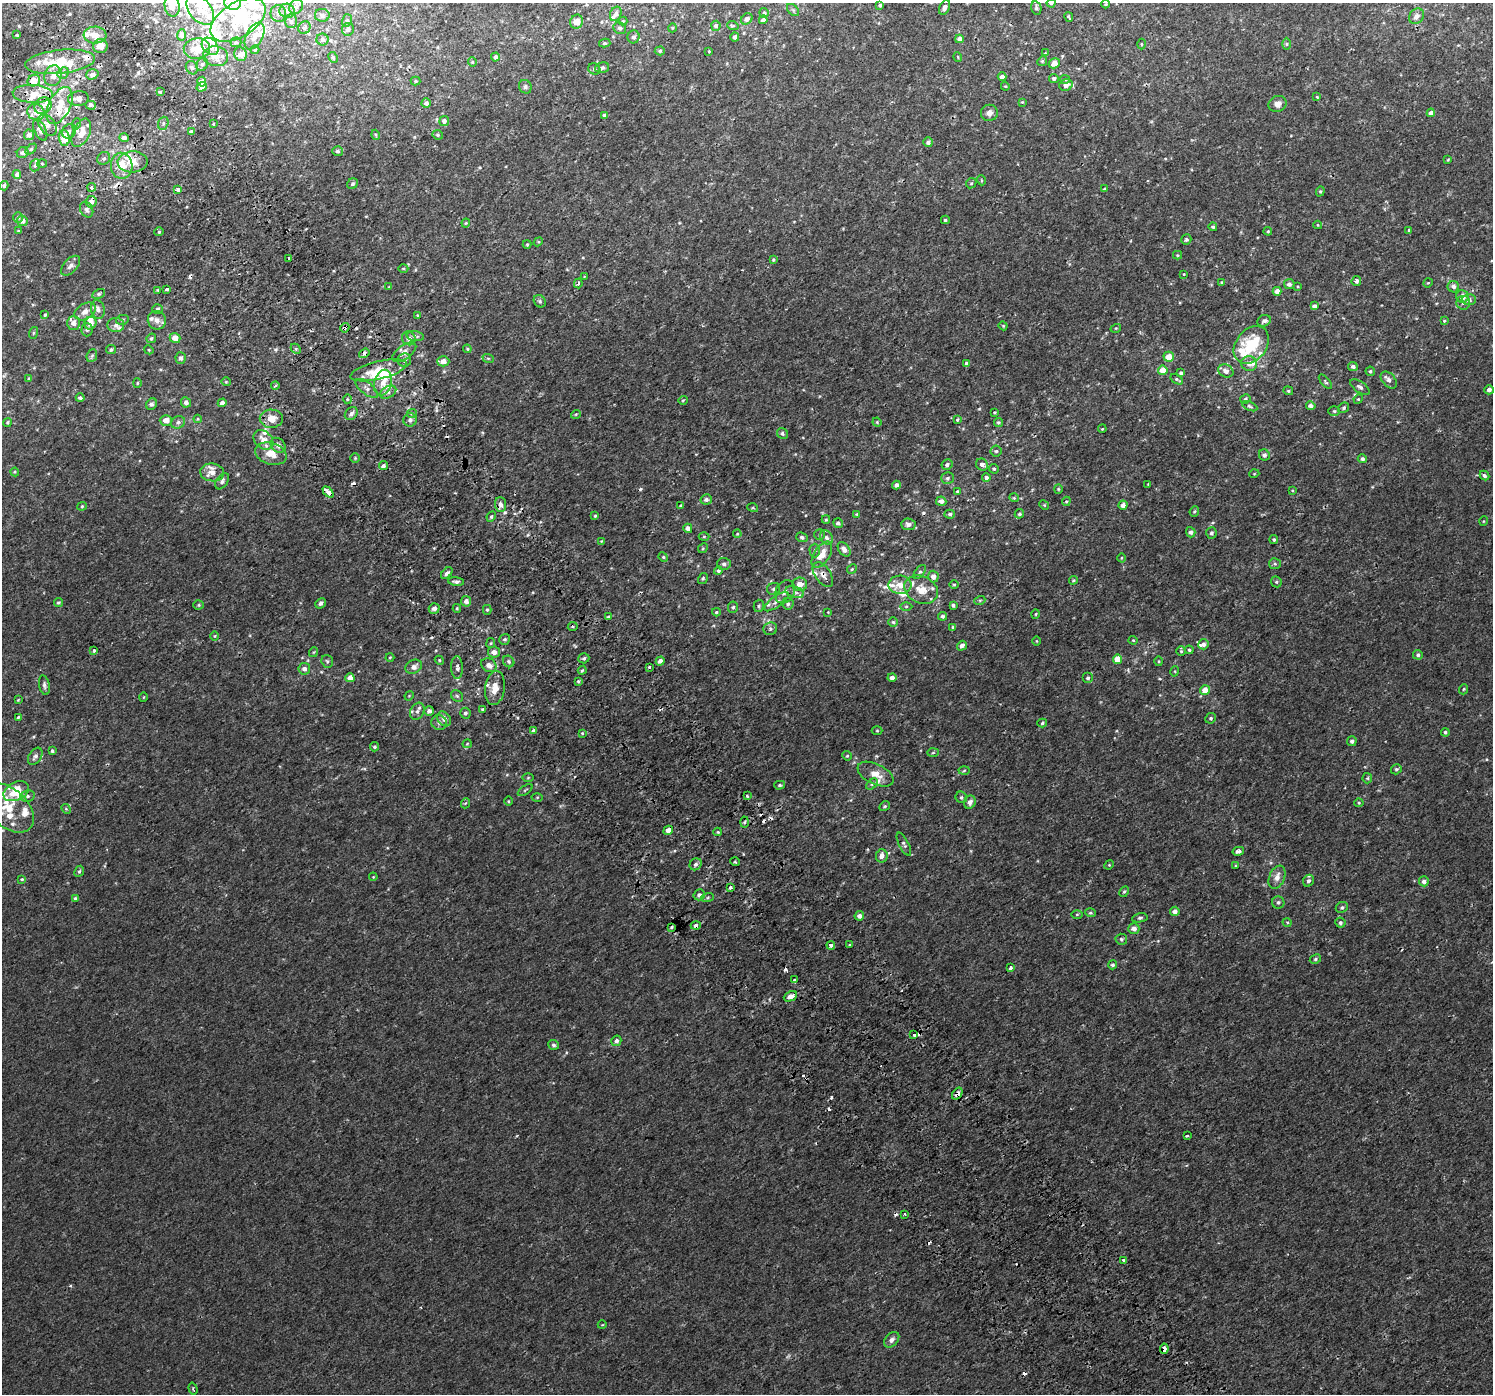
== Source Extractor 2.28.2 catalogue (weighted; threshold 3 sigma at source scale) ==
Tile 11 of 4 x 4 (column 3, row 3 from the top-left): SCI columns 3028-4518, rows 1561-2952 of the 6060 x 5968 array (HDU 1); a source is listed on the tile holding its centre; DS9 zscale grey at full resolution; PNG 1495 x 1396 px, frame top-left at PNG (2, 3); each listed source drawn as its Kron ellipse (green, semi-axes under 4 px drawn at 4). Shown black and unused: <1% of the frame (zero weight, under 2 of 3 exposures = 3% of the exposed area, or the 3 px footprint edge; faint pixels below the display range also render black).
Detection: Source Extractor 2.28.2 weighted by HDU 2 'WHT'; one run over the whole footprint, this tile lists its part. Background 0.00238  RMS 0.0026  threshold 0.0118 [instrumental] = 3 sigma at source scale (4.5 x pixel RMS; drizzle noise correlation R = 1.50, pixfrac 1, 0.0396/0.0396 arcsec/px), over >= 5 px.
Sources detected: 566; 1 too faint to see at this stretch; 4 inside a brighter object's white glare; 22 cosmic-ray / hot-pixel residue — neither listed nor drawn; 62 inside a brighter listed object's ellipse — not listed separately; the other 477 listed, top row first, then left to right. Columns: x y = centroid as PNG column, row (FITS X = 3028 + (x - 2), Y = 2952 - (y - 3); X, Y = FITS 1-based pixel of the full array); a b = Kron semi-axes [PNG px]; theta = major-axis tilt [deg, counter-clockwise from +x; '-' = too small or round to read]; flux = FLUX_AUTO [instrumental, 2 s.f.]
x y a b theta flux
232 3 8 7 - 3.2
1051 3 4 4 - 0.41
1106 4 4 3 - 0.25
880 5 4 3 - 0.5
172 6 11 7 -80 1.4
296 7 8 6 58 0.86
944 8 8 5 63 1.1
1036 8 7 5 -76 0.62
200 10 17 11 -52 3.6
793 10 7 4 -45 0.46
287 11 7 7 - 1.2
764 13 5 4 - 0.4
278 14 8 7 - 0.86
616 14 7 5 65 0.98
322 15 7 6 - 0.75
1416 16 8 7 - 1.1
1069 17 5 3 - 0.42
747 19 6 5 - 0.84
238 20 31 17 32 11
347 20 6 5 - 0.45
763 20 4 4 - 0.95
291 21 7 5 90 0.51
623 21 4 4 - 0.24
577 22 7 6 - 1.8
716 26 5 4 - 0.55
733 26 6 3 -18 0.26
304 28 6 6 - 0.59
620 28 6 5 - 0.51
672 28 4 3 - 0.2
348 29 6 6 - 0.86
17 35 3 2 - 0.17
95 35 11 8 2 1.8
181 35 5 4 - 0.84
254 36 14 8 62 2.2
633 37 6 6 - 0.71
735 37 4 4 - 0.76
323 39 6 6 - 0.73
959 39 4 4 - 1.2
236 42 5 5 - 0.34
605 43 5 4 - 0.39
1142 44 5 3 - 0.26
1286 44 6 4 -90 0.36
100 46 7 7 - 1.5
210 46 10 7 -48 1.7
197 49 13 10 8 3.8
255 50 4 4 - 0.3
660 51 5 4 - 0.35
709 51 3 2 - 0.18
1045 53 4 4 - 0.19
240 54 7 6 - 1.3
216 56 12 10 -9 2.7
333 57 6 4 -62 0.34
495 57 4 4 - 0.75
958 57 5 3 - 0.26
1042 61 5 4 - 0.3
60 62 35 11 6 7.2
472 62 4 4 - 0.26
1054 63 6 5 - 1.9
202 64 7 5 65 0.51
192 68 7 5 -61 0.55
602 68 7 5 12 0.64
594 69 6 5 - 0.49
63 73 6 5 - 0.61
92 74 6 5 - 0.65
53 76 10 8 72 1.7
1002 77 4 4 - 1.2
1054 78 5 4 - 0.48
1065 79 5 4 - 0.32
34 81 6 5 - 3.1
416 81 5 4 - 0.37
202 82 5 4 - 1.6
1066 85 7 5 29 1.4
1005 86 4 3 - 0.21
202 87 5 4 - 0.81
525 87 7 6 - 0.55
160 92 3 3 - 0.71
33 94 20 9 -2 2.5
1317 97 4 3 - 0.23
78 99 10 7 6 1.3
1022 102 4 3 - 0.21
426 103 4 4 - 0.81
1278 104 9 7 23 1.3
59 105 20 11 64 4.4
91 105 5 3 - 2.2
43 106 9 8 - 1.2
36 112 9 8 - 1.6
989 113 8 8 - 1.1
1431 113 4 4 - 1.1
604 115 4 4 - 0.76
444 121 5 5 - 0.94
163 123 7 5 71 0.52
76 124 6 3 71 0.28
213 124 3 2 - 0.23
47 125 12 8 -53 1.5
40 130 11 5 -64 1.1
69 131 8 6 46 0.89
191 132 4 4 - 0.52
81 133 15 8 65 3.4
29 135 5 5 - 0.78
376 135 5 3 - 0.29
438 135 5 4 - 0.42
64 138 8 5 -86 5.1
124 138 5 4 - 0.88
928 142 5 4 - 0.84
31 149 6 4 44 0.33
338 151 5 5 - 0.56
23 153 6 5 - 0.54
104 158 7 6 - 0.59
1448 160 4 4 - 0.23
133 162 15 10 2 3.4
42 164 5 3 - 0.23
35 165 6 5 - 0.49
122 166 13 11 -87 4.5
17 174 4 4 - 0.6
981 180 5 3 - 0.25
971 183 5 4 - 0.33
352 184 6 5 - 0.45
4 186 4 4 - 0.43
92 187 4 3 - 1.9
1105 189 4 3 - 0.4
178 190 4 3 - 1.1
1320 191 5 4 - 0.32
91 202 6 5 - 1.2
87 210 8 6 -62 0.68
18 217 5 4 - 0.38
945 220 4 3 - 0.35
22 221 5 5 - 1.4
466 223 4 4 - 0.25
1318 225 4 4 - 0.24
1213 227 4 4 - 0.39
18 231 3 2 - 0.2
1268 231 4 4 - 0.26
1409 231 3 3 - 0.53
159 232 4 4 - 0.29
1186 240 5 4 - 0.44
538 242 5 3 - 0.23
527 244 4 4 - 0.26
1177 255 4 4 - 0.27
289 258 3 3 - 0.89
773 260 3 3 - 0.33
71 266 12 6 48 0.98
403 268 5 3 - 0.24
1184 274 3 2 - 0.18
584 277 3 3 - 0.29
1356 281 5 4 - 0.74
1222 282 4 3 - 0.23
578 283 5 3 - 0.48
1428 283 5 4 - 0.24
1289 284 5 5 - 0.99
389 287 3 3 - 0.22
1298 287 4 2 - 0.2
1453 287 6 5 - 1
167 289 4 3 - 0.89
158 290 3 3 - 0.4
1277 291 4 4 - 1.7
99 294 7 4 26 0.45
1462 296 6 6 - 2
1469 300 7 5 -3 1.2
540 301 6 5 - 0.49
1463 303 7 7 - 0.71
1314 306 4 4 - 0.81
98 309 9 7 -76 1.3
158 309 5 5 - 0.47
85 311 11 8 31 2
45 315 3 3 - 0.27
418 315 3 3 - 0.23
122 320 6 5 - 0.51
157 320 9 9 - 1.5
1264 321 7 5 24 0.74
1444 321 4 4 - 0.31
73 323 6 6 - 1.4
90 323 6 6 - 2.2
116 325 8 7 - 0.97
1003 326 4 4 - 0.25
345 328 5 3 - 2.2
1116 328 5 3 - 0.25
87 330 6 5 - 0.51
33 333 6 4 71 0.27
415 336 9 5 -8 0.6
151 338 5 4 - 0.36
175 338 5 5 - 2.6
409 338 7 6 - 1.3
1251 345 21 15 51 12
111 349 5 4 - 0.49
296 349 6 4 -45 0.38
467 349 4 3 - 0.28
149 350 5 3 - 0.24
404 352 14 7 35 1.6
364 353 5 4 - 1.1
92 356 7 5 68 0.49
1169 357 5 5 - 3.8
181 358 6 5 - 0.81
488 358 6 3 -18 0.3
404 360 7 7 - 0.88
443 361 6 5 - 2
1249 363 8 7 - 1.3
966 364 4 3 - 0.64
1353 367 5 4 - 0.58
379 370 29 9 13 5.6
1163 370 5 5 - 4.4
1226 371 8 6 -25 1.2
1370 371 5 4 - 0.37
1181 373 4 4 - 0.67
29 378 4 3 - 0.24
1177 379 7 4 -33 0.37
1389 380 10 6 -49 0.99
226 382 4 4 - 0.25
1325 382 9 4 -50 0.41
137 383 5 3 - 0.29
383 383 13 8 76 2.6
275 386 4 3 - 0.34
1360 387 11 5 -35 0.74
367 388 13 6 -38 1.1
1489 390 4 4 - 1
1288 391 5 4 - 0.32
388 392 8 5 30 0.88
80 398 4 3 - 0.61
347 399 5 3 - 0.3
1245 399 5 4 - 0.45
1358 399 5 4 - 0.26
683 400 5 3 - 0.22
186 402 5 5 - 0.93
222 403 4 4 - 1.2
151 404 6 5 - 0.8
1250 406 8 4 -25 0.45
1311 406 5 4 - 0.99
1344 408 6 5 - 0.46
1334 411 6 4 0 0.38
994 412 4 3 - 0.22
351 413 7 5 43 0.9
412 413 5 4 - 0.42
576 414 5 3 - 0.24
198 419 4 4 - 0.26
271 419 11 9 -1 2.6
166 420 6 5 - 1.8
410 420 6 6 - 0.8
957 420 4 3 - 0.43
8 422 4 4 - 0.33
178 422 7 6 - 0.74
877 422 4 4 - 0.28
998 422 4 4 - 0.35
1102 429 4 3 - 0.22
782 433 6 5 - 0.55
263 440 11 8 -43 2.5
278 445 8 6 -44 1.2
996 451 5 5 - 0.51
271 454 16 10 -17 3.7
1264 455 5 5 - 0.77
355 458 5 4 - 0.3
1362 459 4 4 - 0.68
947 465 6 5 - 0.74
982 465 6 5 - 0.96
383 466 4 4 - 0.69
994 469 5 4 - 0.41
15 472 4 4 - 0.26
212 472 12 9 -7 2
1254 474 5 3 - 0.21
1485 475 5 4 - 0.6
986 477 4 4 - 0.69
947 478 6 5 - 0.59
222 481 9 5 57 0.76
1148 484 2 2 - 0.14
896 485 4 4 - 0.87
1058 489 4 4 - 0.27
1292 490 4 2 - 0.18
957 491 4 3 - 0.28
328 492 6 3 -46 5
1014 498 4 4 - 0.27
706 499 6 5 - 0.8
941 501 5 4 - 1.3
1066 501 5 4 - 0.29
501 504 7 5 -85 1.4
681 505 4 3 - 0.31
1044 505 5 4 - 0.26
1123 505 4 4 - 1.1
82 506 4 4 - 0.27
753 508 5 3 - 0.26
1194 511 5 4 - 0.36
856 514 4 4 - 0.24
950 514 5 4 - 0.53
1019 514 5 4 - 0.45
491 516 5 3 - 0.39
595 516 4 3 - 0.29
826 520 4 4 - 0.29
1484 521 5 3 - 0.2
838 523 5 4 - 0.71
908 524 7 6 - 1
688 528 5 4 - 0.98
1191 532 5 4 - 0.68
1211 533 5 5 - 0.61
737 534 4 4 - 0.24
820 535 5 5 - 0.43
704 536 5 3 - 0.25
802 537 6 5 - 0.49
827 538 8 6 -57 0.76
1274 539 4 4 - 0.5
601 541 4 4 - 0.2
703 548 5 4 - 0.29
844 549 8 5 -53 1.4
815 550 7 5 -89 0.51
822 555 15 7 57 3.5
663 557 5 4 - 0.31
1122 558 4 3 - 0.19
724 564 7 6 - 0.78
1275 564 6 5 - 0.46
852 569 5 4 - 0.35
718 571 4 4 - 0.42
920 572 8 4 53 0.52
447 573 7 4 48 0.69
823 575 14 7 -55 1.7
933 576 6 5 - 1.4
703 578 6 4 58 0.36
1073 580 4 3 - 0.29
456 582 8 4 -5 0.72
1276 582 6 5 - 0.39
800 584 7 7 - 2.1
954 584 5 3 - 0.27
900 585 11 9 3 3
774 589 6 6 - 0.62
921 590 17 13 -27 4.1
785 592 12 9 61 1.4
795 592 9 5 -19 0.85
980 600 5 3 - 0.26
466 601 5 5 - 1.2
58 602 4 4 - 0.36
776 602 14 5 35 1.1
320 603 5 4 - 0.59
788 604 6 5 - 0.6
199 605 5 4 - 0.32
953 605 3 3 - 0.5
759 606 6 5 - 0.4
906 606 6 4 1 0.36
733 607 6 5 - 0.47
434 608 5 5 - 1.1
457 608 4 4 - 0.28
487 610 5 4 - 0.37
716 612 4 4 - 0.34
828 612 3 3 - 0.16
1036 614 5 3 - 0.26
942 616 4 4 - 0.48
609 617 4 3 - 0.55
893 622 5 5 - 0.4
573 627 5 2 - 0.24
953 627 4 4 - 0.35
770 629 7 6 - 0.61
215 636 4 3 - 0.2
505 639 6 5 - 0.5
1133 640 4 4 - 0.27
1036 641 5 3 - 0.2
491 643 5 4 - 0.28
1203 644 5 5 - 0.85
962 646 5 4 - 1
94 650 4 3 - 0.43
1189 650 4 4 - 0.38
1181 651 4 4 - 0.32
314 652 5 3 - 0.21
494 652 6 5 - 1.4
1418 655 5 5 - 0.53
390 657 4 4 - 0.24
584 658 5 5 - 0.45
1117 659 4 4 - 3.8
439 660 5 3 - 0.26
327 661 6 5 - 0.48
509 661 6 5 - 0.53
660 661 4 4 - 1.2
1158 661 5 3 - 0.25
489 665 8 6 -32 1.6
414 667 9 6 29 1.3
457 667 11 6 -88 0.89
650 667 3 3 - 2.2
304 669 6 5 - 1.1
582 670 4 3 - 0.31
1175 671 5 3 - 0.23
350 678 4 4 - 2.2
892 678 4 4 - 1.3
1088 678 5 5 - 0.52
578 681 3 3 - 0.33
44 685 10 5 -78 0.73
495 688 17 10 82 3.1
1464 689 5 3 - 0.26
1205 690 5 5 - 2.8
409 696 5 4 - 0.24
457 696 6 5 - 0.43
143 697 4 3 - 0.21
18 700 4 3 - 0.21
483 709 4 3 - 0.35
417 711 9 6 61 0.97
429 711 5 5 - 0.89
465 713 5 5 - 0.59
18 717 4 3 - 0.37
1211 718 5 5 - 0.48
444 719 8 6 -51 1.4
439 723 8 7 - 0.85
1042 723 5 4 - 0.38
534 731 3 3 - 16
877 731 5 3 - 0.24
1445 732 4 4 - 0.43
582 733 4 3 - 0.24
1352 741 5 4 - 0.65
467 744 4 4 - 0.25
374 747 4 4 - 0.43
52 751 3 3 - 0.38
933 753 6 4 2 0.35
35 756 9 6 57 0.99
847 756 5 4 - 0.31
1396 769 6 5 - 0.45
964 770 5 3 - 0.27
875 774 19 10 -26 2.8
528 777 5 3 - 0.27
1367 778 5 5 - 0.31
872 784 7 4 43 0.42
780 785 5 4 - 0.42
525 790 8 3 35 0.31
16 791 13 9 26 11
28 796 7 5 13 0.71
747 796 3 3 - 0.33
537 797 5 3 - 0.26
961 797 6 5 - 0.51
508 801 4 3 - 0.21
970 802 7 5 65 1.3
466 803 5 3 - 0.28
1359 803 4 4 - 0.27
885 806 5 4 - 0.4
8 808 30 19 -42 9
66 809 5 4 - 0.29
744 822 5 3 - 0.34
668 830 5 4 - 1.7
718 832 4 4 - 0.28
904 844 12 5 -63 0.69
1238 851 6 4 12 0.77
882 856 6 6 - 1.4
735 862 5 3 - 0.29
696 864 6 5 - 0.77
1109 865 5 4 - 0.27
1236 866 4 4 - 0.23
79 871 6 4 65 0.46
373 877 4 3 - 0.19
1277 877 12 7 68 1.7
22 879 4 3 - 0.28
1308 881 6 5 - 0.73
1424 881 5 5 - 0.92
731 887 3 3 - 2.4
1124 892 6 4 61 0.31
699 895 6 5 - 0.85
75 898 4 3 - 0.36
707 898 6 3 19 0.32
1278 902 6 6 - 0.59
1342 907 6 5 - 0.49
1175 911 5 4 - 1.2
1090 913 5 4 - 0.37
1077 914 5 3 - 0.26
859 916 5 4 - 1
1140 918 8 4 11 0.49
1287 922 5 3 - 0.24
1340 923 5 5 - 0.61
696 925 5 4 - 1
671 927 3 2 - 0.33
1134 929 5 5 - 1.5
1121 939 6 5 - 0.58
831 945 4 4 - 0.95
850 945 3 3 - 0.24
1315 959 6 4 29 0.42
1112 965 4 4 - 0.56
1010 968 4 3 - 0.39
794 980 3 3 - 1.8
790 996 7 4 26 1.9
914 1035 3 3 - 1.8
616 1041 5 5 - 0.73
554 1045 6 5 - 0.59
957 1094 6 4 53 1.3
1187 1136 4 3 - 0.45
905 1214 3 2 - 0.27
1124 1260 3 3 - 1
602 1325 4 3 - 0.19
892 1340 9 6 48 0.91
1164 1349 5 4 - 2.2
193 1389 6 2 -72 0.24
Overlapping masked pixels (flux is a lower limit): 11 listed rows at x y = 92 187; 91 202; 345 328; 364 353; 379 370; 328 492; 823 575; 668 830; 696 925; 957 1094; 1164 1349
Isophote crosses this tile's border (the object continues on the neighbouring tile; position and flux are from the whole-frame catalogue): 5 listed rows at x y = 232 3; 1051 3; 172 6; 16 791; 8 808